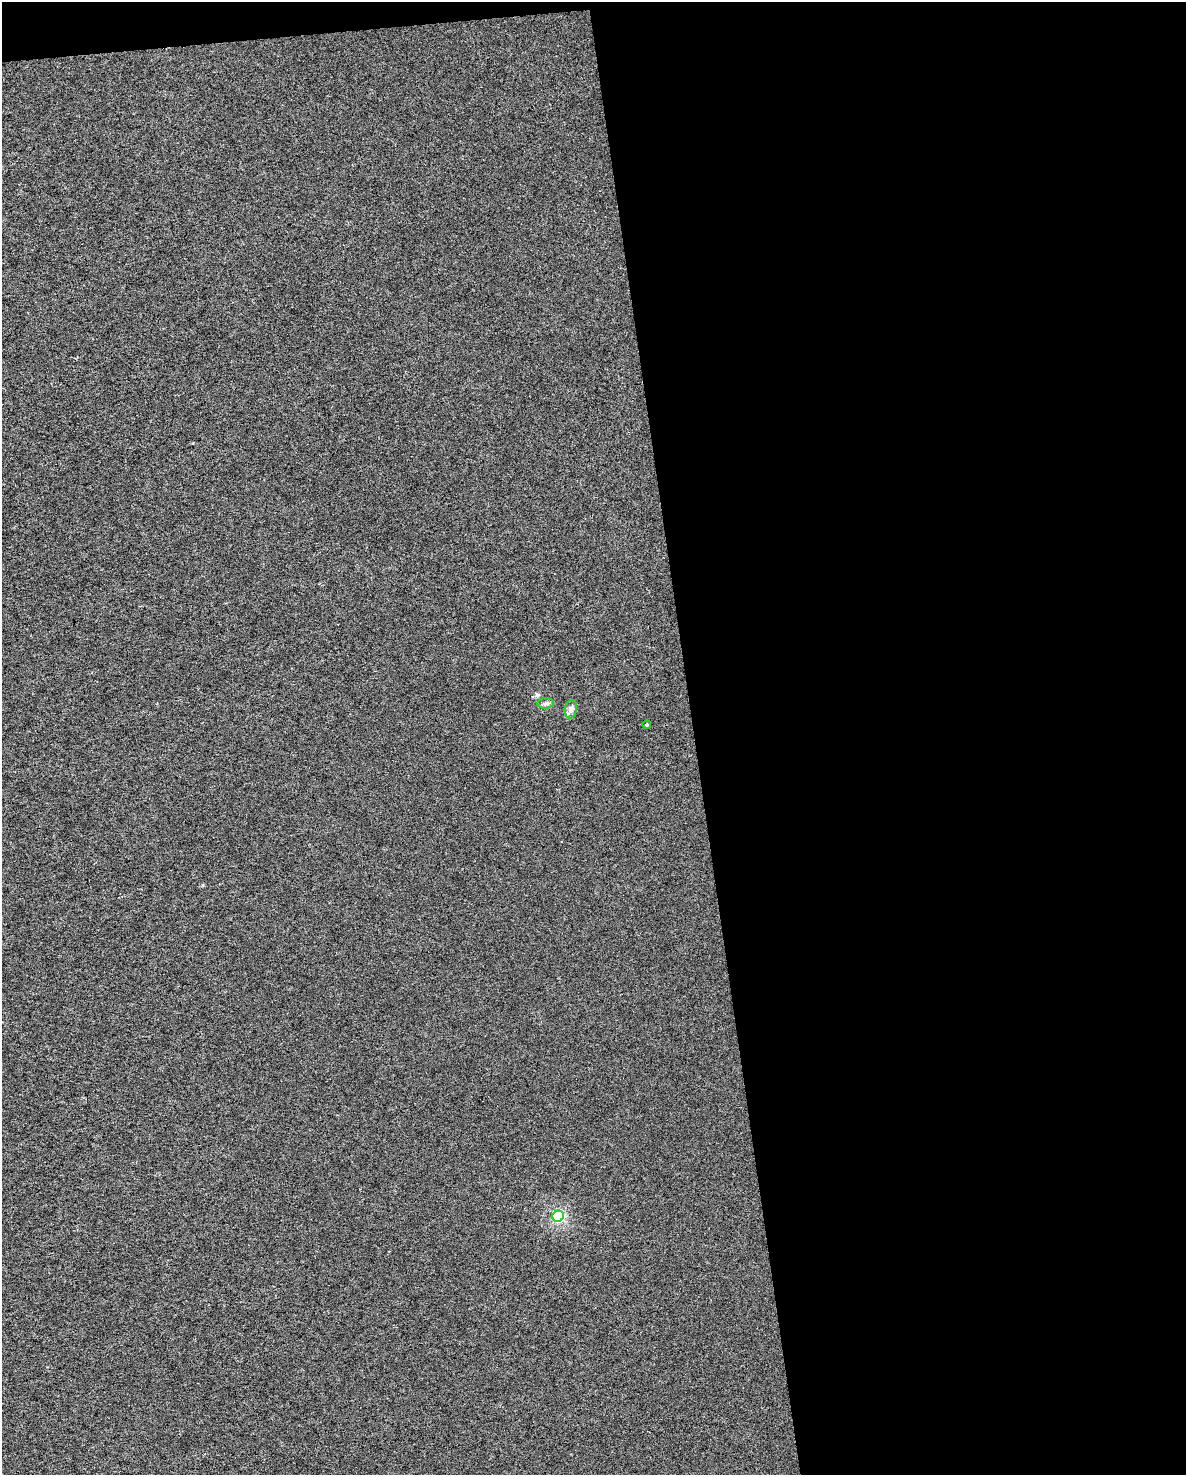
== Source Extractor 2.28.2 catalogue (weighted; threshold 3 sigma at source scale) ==
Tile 4 of 4 x 3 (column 4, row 1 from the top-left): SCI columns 3552-4735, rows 3008-4480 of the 4743 x 4505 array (HDU 1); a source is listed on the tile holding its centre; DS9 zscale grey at full resolution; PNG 1188 x 1477 px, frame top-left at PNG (2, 2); each listed source drawn as its Kron ellipse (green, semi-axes under 4 px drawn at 4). Shown black and unused: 43% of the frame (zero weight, under 3 of 6 exposures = <1% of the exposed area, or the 3 px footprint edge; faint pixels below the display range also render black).
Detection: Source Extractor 2.28.2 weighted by HDU 2 'WHT'; one run over the whole footprint, this tile lists its part. Background 1.22e-04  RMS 0.0017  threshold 0.00699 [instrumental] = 3 sigma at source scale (4.09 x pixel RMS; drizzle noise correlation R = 1.36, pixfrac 0.8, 0.0396/0.0396 arcsec/px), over >= 5 px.
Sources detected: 4; all 4 listed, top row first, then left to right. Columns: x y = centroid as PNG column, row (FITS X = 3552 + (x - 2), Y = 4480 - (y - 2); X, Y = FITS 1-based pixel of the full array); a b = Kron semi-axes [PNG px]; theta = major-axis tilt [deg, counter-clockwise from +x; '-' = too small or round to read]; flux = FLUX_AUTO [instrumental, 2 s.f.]
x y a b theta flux
546 703 8 5 6 0.38
571 709 9 6 80 0.57
647 724 4 3 - 0.18
558 1216 6 5 - 16